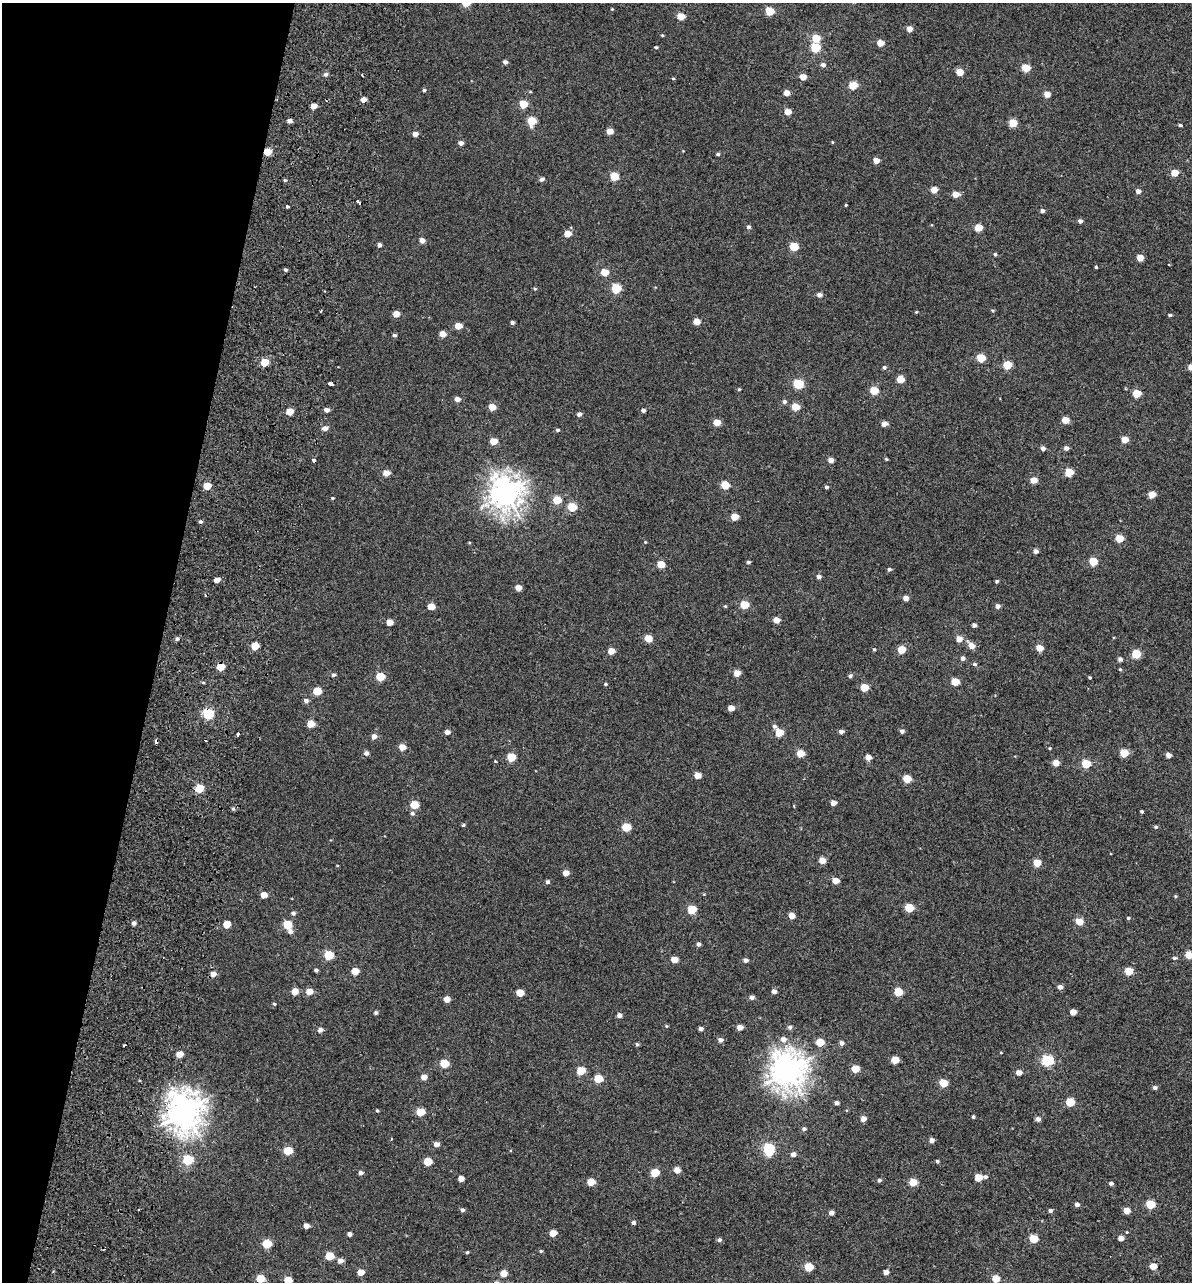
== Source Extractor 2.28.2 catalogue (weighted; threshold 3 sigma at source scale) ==
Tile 9 of 4 x 4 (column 1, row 3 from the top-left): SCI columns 400-1589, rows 1441-2720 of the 5614 x 5431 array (HDU 1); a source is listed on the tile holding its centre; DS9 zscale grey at full resolution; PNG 1194 x 1284 px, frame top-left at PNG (2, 3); no overlay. Shown black and unused: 13% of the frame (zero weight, under 2 of 3 exposures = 11% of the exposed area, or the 3 px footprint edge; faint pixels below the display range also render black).
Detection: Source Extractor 2.28.2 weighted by HDU 2 'WHT'; one run over the whole footprint, this tile lists its part. Background -4.53e-05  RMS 0.0051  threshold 0.0228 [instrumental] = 3 sigma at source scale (4.5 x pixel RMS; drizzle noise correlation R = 1.50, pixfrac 1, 0.0396/0.0396 arcsec/px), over >= 5 px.
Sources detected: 311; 6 cosmic-ray / hot-pixel residue — not listed; the other 305 listed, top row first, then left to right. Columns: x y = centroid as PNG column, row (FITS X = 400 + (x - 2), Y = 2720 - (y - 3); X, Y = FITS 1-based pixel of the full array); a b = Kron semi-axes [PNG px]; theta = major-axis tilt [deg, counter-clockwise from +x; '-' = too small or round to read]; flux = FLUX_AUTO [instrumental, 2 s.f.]
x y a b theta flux
612 9 3 3 - 0.36
769 11 5 5 - 15
681 16 5 4 - 7.2
909 29 4 4 - 3.7
662 35 4 3 - 0.41
816 38 5 5 - 9.2
880 43 5 4 - 6.5
656 47 3 3 - 0.58
815 47 5 5 - 22
505 62 4 4 - 1.6
823 65 5 5 - 1.6
1026 68 5 5 - 12
959 72 5 4 - 7
326 74 5 5 - 1.4
803 77 5 4 - 5.3
673 78 4 3 - 0.42
853 85 5 5 - 13
424 90 4 3 - 0.77
786 93 4 4 - 4
1047 94 4 4 - 4.7
363 99 4 4 - 3.7
523 104 5 5 - 10
314 106 4 4 - 4.9
788 112 4 4 - 5.5
289 121 4 4 - 2.5
531 121 6 5 - 15
1013 123 5 5 - 11
1180 125 4 3 - 0.68
610 131 5 4 - 5.3
415 134 4 4 - 2.8
832 142 4 3 - 0.38
461 143 5 4 - 2
267 152 5 4 - 11
718 154 4 4 - 0.86
876 160 4 4 - 4.6
1174 173 5 4 - 7.2
614 176 5 5 - 12
542 179 5 4 - 1.5
285 180 4 3 - 0.52
934 190 5 4 - 5
1138 191 4 4 - 2.2
956 194 5 5 - 4.7
357 201 3 3 - 3.7
846 205 3 3 - 0.41
288 207 4 3 - 2
1042 211 4 4 - 1.4
1080 221 4 4 - 1.6
748 227 5 4 - 1.1
978 227 5 4 - 9.8
567 234 5 4 - 5.9
422 240 4 4 - 3.1
379 245 4 4 - 1.5
794 246 5 5 - 15
995 254 4 4 - 0.67
1140 258 5 4 - 6
1096 267 4 3 - 0.49
285 270 4 3 - 0.82
604 272 5 5 - 9.4
616 288 5 5 - 23
535 289 5 4 - 0.55
819 295 5 4 - 2.1
916 312 4 3 - 0.42
396 314 5 4 - 4.9
1170 315 4 3 - 0.75
696 321 5 4 - 5.5
512 322 4 4 - 1.1
458 326 5 4 - 5.6
443 334 5 4 - 4.1
394 335 5 4 - 0.99
981 358 5 5 - 13
265 362 5 4 - 12
1007 365 5 5 - 12
884 367 5 5 - 0.9
1191 367 4 4 - 4.1
900 379 5 4 - 9.7
330 383 4 3 - 8.6
798 384 5 5 - 24
739 389 4 3 - 0.48
874 391 5 5 - 12
1137 393 5 5 - 12
457 399 5 4 - 2.9
784 401 5 5 - 1.1
492 407 5 4 - 6.9
795 407 5 4 - 8.9
326 410 4 4 - 2.5
643 410 4 4 - 1.4
289 411 5 4 - 7.5
579 414 5 4 - 1.6
1065 420 5 4 - 7.2
717 422 5 4 - 7.7
884 424 4 4 - 3.6
325 428 5 4 - 3
557 430 4 4 - 0.83
1125 439 5 4 - 6.4
493 441 5 4 - 6.9
1043 448 4 4 - 2.2
1066 448 4 4 - 1.8
886 459 4 4 - 0.52
314 460 4 3 - 6.3
831 460 4 4 - 2.9
1069 472 5 5 - 14
386 473 5 5 - 4.2
1033 480 5 4 - 5.5
725 485 5 5 - 11
207 486 5 4 - 9.7
826 487 4 4 - 0.78
506 493 11 10 - 420
1152 494 5 4 - 6.6
332 498 4 3 - 0.46
557 500 5 5 - 11
572 507 5 5 - 15
734 517 5 5 - 5.9
200 522 4 4 - 0.83
1119 538 5 5 - 11
645 542 4 3 - 0.41
1036 551 5 4 - 1.6
1093 561 5 5 - 12
748 562 4 3 - 0.74
661 564 5 5 - 8.2
889 569 5 4 - 0.89
819 577 4 4 - 1.7
217 580 5 4 - 3.2
997 581 4 3 - 0.69
518 588 4 4 - 4.4
906 598 4 4 - 2.7
744 605 5 5 - 12
431 606 5 4 - 6.9
725 606 4 4 - 0.48
998 606 4 4 - 1.8
776 620 5 4 - 5.3
389 622 5 4 - 5.6
974 625 4 4 - 1.4
648 638 5 5 - 8
177 639 5 4 - 0.9
959 639 5 5 - 4.1
255 646 5 4 - 12
971 646 6 5 - 3.6
1040 648 5 4 - 6.4
874 649 4 3 - 0.51
901 649 5 5 - 11
611 651 5 4 - 4.7
1136 654 5 5 - 14
963 658 5 4 - 1.5
1120 659 5 5 - 1.4
975 664 5 4 - 0.86
220 667 5 5 - 11
1120 669 4 3 - 0.52
737 673 5 4 - 5.1
333 675 4 4 - 1
850 676 6 4 40 0.94
380 677 5 5 - 13
1090 677 3 3 - 0.55
955 682 5 5 - 11
605 684 4 3 - 0.66
864 687 5 5 - 9.9
317 691 5 5 - 12
306 701 5 5 - 1.4
731 708 4 4 - 4.3
208 714 5 5 - 39
310 724 5 5 - 6.6
774 726 5 5 - 1.2
902 731 4 4 - 1.4
447 732 5 4 - 2.1
841 732 4 4 - 1.8
779 733 5 5 - 12
238 734 3 3 - 1.4
374 736 5 5 - 2.5
402 747 5 4 - 5.6
1050 748 4 3 - 0.39
366 753 5 5 - 1.7
800 753 5 5 - 7.6
1124 753 5 5 - 13
1168 755 4 4 - 2.4
511 757 5 5 - 13
868 757 4 4 - 3.6
495 761 3 3 - 0.45
1056 763 5 4 - 5
1086 764 5 5 - 15
697 775 5 4 - 5.4
907 779 5 5 - 10
199 788 5 5 - 15
833 803 4 4 - 3.2
414 805 5 5 - 11
794 806 4 2 - 0.35
233 809 5 4 - 0.78
1142 811 3 3 - 0.64
412 813 5 5 - 1.1
463 825 4 4 - 0.61
626 827 5 5 - 14
1156 827 5 4 - 0.65
822 860 5 4 - 5.5
1037 863 5 5 - 9.8
566 873 5 4 - 3.9
835 881 5 4 - 5.1
547 882 5 5 - 0.98
264 895 5 4 - 4.4
1175 896 5 3 - 0.5
909 908 5 5 - 14
692 909 5 5 - 15
293 913 5 4 - 1.1
791 916 5 5 - 4.1
1128 918 4 4 - 0.56
1079 922 5 5 - 8.2
134 923 4 4 - 1.5
226 924 5 5 - 8.1
287 925 5 5 - 12
290 931 5 5 - 1.9
698 944 4 4 - 1.4
328 955 5 5 - 17
1189 955 5 5 - 7.5
1174 958 5 4 - 0.84
674 959 5 4 - 5.3
746 960 5 4 - 1.7
316 970 4 3 - 1
355 971 5 5 - 6.7
1128 971 5 5 - 12
213 974 5 4 - 3
1060 987 5 4 - 2
295 991 5 5 - 6.1
309 991 5 5 - 5
774 991 4 4 - 1.9
898 992 5 5 - 14
520 993 5 5 - 7.1
752 997 5 5 - 1.7
447 999 5 4 - 3.9
274 1004 4 4 - 0.51
1073 1012 5 4 - 4.6
376 1013 4 4 - 0.91
619 1015 5 4 - 1.8
666 1026 4 4 - 0.48
740 1027 5 4 - 3.3
790 1027 5 5 - 1.1
701 1028 4 4 - 1.6
320 1030 5 5 - 1.7
783 1039 6 6 - 2.9
720 1040 5 5 - 1.7
820 1042 5 5 - 11
842 1043 5 4 - 1.6
637 1044 5 4 - 0.65
179 1054 5 4 - 6
895 1060 5 5 - 9
1047 1060 6 5 - 43
444 1063 5 5 - 12
855 1069 5 5 - 8.6
581 1071 5 5 - 12
788 1071 12 11 - 480
1019 1072 5 4 - 3.3
424 1077 5 5 - 3.6
598 1079 5 5 - 11
943 1083 5 5 - 13
1155 1088 5 5 - 0.98
1070 1102 5 5 - 16
836 1103 5 4 - 1.4
377 1110 4 3 - 0.46
184 1112 13 11 90 540
420 1112 5 5 - 11
973 1117 4 3 - 0.74
863 1119 5 5 - 3.1
1038 1119 4 4 - 2
804 1129 5 5 - 0.91
391 1139 3 2 - 0.36
932 1140 5 4 - 2
436 1144 5 5 - 2.4
769 1149 8 6 -83 40
288 1151 5 5 - 13
793 1154 5 4 - 2
187 1160 6 5 - 22
937 1161 4 3 - 0.75
427 1162 5 5 - 10
677 1170 5 5 - 4
361 1173 5 4 - 1.4
655 1173 6 5 - 11
978 1177 5 5 - 8.2
985 1177 5 5 - 0.81
461 1179 4 4 - 3.1
879 1180 4 4 - 0.86
591 1182 5 4 - 7.6
913 1182 5 5 - 10
1111 1183 4 4 - 1.2
1077 1204 4 4 - 1.9
1150 1204 5 5 - 15
462 1210 5 5 - 1
1126 1210 5 4 - 4.9
1050 1211 4 4 - 1
831 1213 5 4 - 2.1
633 1223 5 4 - 1
306 1226 4 4 - 2.9
553 1233 5 4 - 5.5
349 1234 4 4 - 1.5
1121 1238 4 4 - 2.9
1033 1239 5 5 - 13
719 1240 5 5 - 1.1
266 1244 5 5 - 15
541 1251 4 4 - 0.52
467 1252 4 3 - 0.59
329 1256 5 5 - 12
340 1260 5 5 - 2.5
1153 1266 5 4 - 6
809 1267 5 5 - 13
361 1272 5 5 - 4.4
886 1272 4 4 - 2.8
503 1273 5 5 - 5.2
260 1278 5 5 - 11
995 1279 5 5 - 8.8
288 1280 5 5 - 8.8
Overlapping masked pixels (flux is a lower limit): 5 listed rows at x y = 267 152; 314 460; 220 667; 208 714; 184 1112
Isophote crosses this tile's border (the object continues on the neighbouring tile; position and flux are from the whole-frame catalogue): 3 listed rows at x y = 1191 367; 1189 955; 288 1280